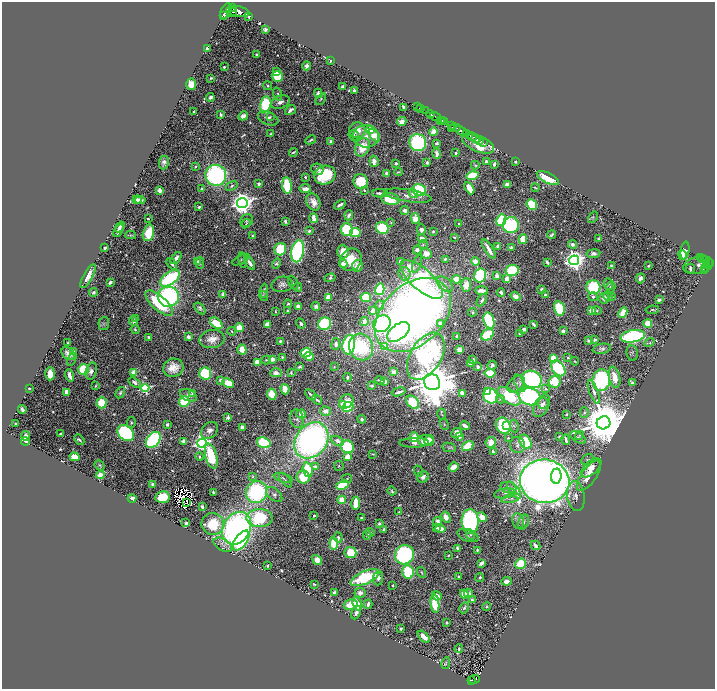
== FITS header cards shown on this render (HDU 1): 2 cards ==
NAXIS1  =                 1425
NAXIS2  =                 1373

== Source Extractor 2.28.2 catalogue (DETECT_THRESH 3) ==
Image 1425 x 1373 px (HDU 1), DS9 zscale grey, zoomed out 1/2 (1 PNG px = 2 x 2 image px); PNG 717 x 691 px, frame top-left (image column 1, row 1373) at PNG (2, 2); each listed source drawn as its Kron ellipse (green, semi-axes under 4 px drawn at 4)
Background 1.01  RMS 0.015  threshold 0.0451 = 3 sigma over >= 5 px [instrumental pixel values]
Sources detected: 865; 47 cannot appear on this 1/2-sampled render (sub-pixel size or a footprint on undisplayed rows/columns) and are neither listed nor drawn; of the other 818, the 500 brightest by FLUX_AUTO listed and drawn (318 fainter detections omitted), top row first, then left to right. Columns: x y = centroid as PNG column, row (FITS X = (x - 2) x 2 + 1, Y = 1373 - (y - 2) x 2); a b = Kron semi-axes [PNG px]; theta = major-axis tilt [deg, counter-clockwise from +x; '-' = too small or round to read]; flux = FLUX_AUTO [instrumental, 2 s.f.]
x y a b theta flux
232 7 3 2 - 320
226 11 8 5 62 2100
238 11 12 5 -11 2500
232 12 5 2 - 410
224 16 4 3 - 310
249 16 3 2 - 6.4
265 30 4 3 - 7.8
207 49 3 3 - 11
256 55 3 2 - 6.8
331 61 3 2 - 3.9
307 66 4 3 - 24
224 67 2 2 - 7.1
276 72 4 3 - 11
277 76 6 5 - 110
211 78 3 2 - 5.7
191 84 6 5 - 60
268 86 4 3 - 4.9
343 87 3 3 - 15
354 91 3 3 - 19
318 93 5 4 - 13
278 94 6 3 -71 6.4
210 97 4 3 - 15
321 99 6 4 53 5.9
280 102 10 6 23 20
266 104 8 5 78 200
417 106 4 1 - 9.1
404 107 4 2 - 17
420 108 2 1 - 21
290 110 6 3 38 12
194 111 3 2 - 5.8
425 111 3 2 - 37
430 114 4 3 - 570
221 115 4 2 - 8.8
243 116 5 4 - 25
270 117 4 3 - 4.3
436 117 5 2 - 330
268 118 11 6 -23 15
442 120 3 1 - 60
440 121 3 1 - 51
444 121 2 1 - 31
402 122 5 4 - 22
452 125 3 1 - 120
455 127 5 3 - 560
452 128 2 1 - 74
357 130 8 8 - 49
370 130 3 3 - 120
461 131 6 2 -29 1300
434 132 4 3 - 100
270 134 3 2 - 5.8
467 134 3 2 - 370
354 135 5 5 - 5.4
374 135 7 4 -54 79
470 135 4 3 - 370
366 136 13 11 -7 37
472 136 2 1 - 200
476 138 3 2 - 230
311 140 5 2 - 5.8
479 140 2 2 - 140
331 142 3 3 - 11
483 142 2 1 - 36
418 143 9 8 - 460
436 143 4 3 - 8.3
478 143 17 8 -24 220
362 147 10 7 65 95
293 152 4 2 - 5.5
436 153 5 3 - 17
456 153 2 2 - 19
374 161 6 4 -84 28
486 161 3 3 - 6
515 161 3 2 - 8.4
427 162 3 3 - 8.7
164 163 7 5 83 16
396 163 3 2 - 7.5
494 164 3 2 - 14
475 165 4 2 - 5.7
195 167 2 2 - 9.8
317 169 6 5 - 15
398 172 4 2 - 4.1
386 173 4 3 - 11
216 175 10 10 - 780
325 175 10 9 - 230
472 176 6 4 15 170
305 177 2 2 - 9.2
548 178 12 5 -25 110
361 182 8 7 - 130
259 184 3 3 - 9.5
507 185 4 3 - 35
232 186 6 4 37 8.3
287 186 8 5 -83 170
202 188 3 2 - 5.6
469 188 6 4 -62 68
535 188 4 2 - 4.9
305 189 6 3 -1 30
159 190 3 3 - 27
364 190 2 2 - 8.5
419 190 7 6 - 310
380 193 8 2 1 14
413 193 5 3 - 14
408 196 24 6 -9 40
390 199 9 6 -13 130
137 200 4 4 - 21
140 200 5 4 - 14
313 202 9 6 -62 33
242 203 5 5 - 4000
340 205 6 2 29 16
532 205 6 5 - 210
199 207 2 2 - 9
405 211 4 4 - 20
349 215 5 3 - 15
593 217 6 4 56 4.7
314 218 5 3 - 50
415 218 5 4 - 56
148 219 3 2 - 6.8
501 220 6 4 66 220
247 221 7 6 - 6.6
285 221 4 2 - 10
391 222 4 3 - 4
246 224 5 4 - 4
459 224 3 3 - 5.1
511 225 8 8 - 400
120 227 6 2 56 11
382 228 6 5 - 300
119 230 7 2 61 14
347 230 6 6 - 340
421 230 5 4 - 14
309 231 4 3 - 7.1
433 231 4 3 - 4.2
355 232 5 4 - 150
148 233 8 5 76 120
131 235 5 3 - 4.9
552 235 4 2 - 7.3
252 236 3 3 - 4.5
454 237 3 2 - 4.1
598 238 2 2 - 5
422 239 4 3 - 30
523 239 5 4 - 110
572 244 4 4 - 14
423 245 5 4 - 6.1
498 246 4 3 - 12
105 248 3 2 - 9.4
511 248 3 3 - 13
280 249 6 6 - 160
489 249 11 3 -58 32
417 250 4 3 - 14
298 251 11 6 78 810
343 251 7 5 -88 59
685 251 9 4 83 54
426 253 6 5 - 40
593 254 7 4 8 16
682 255 5 4 - 31
176 258 7 3 51 19
700 258 2 2 - 37
702 258 2 1 - 82
445 259 3 3 - 7
241 260 9 3 29 4.9
243 260 8 4 -80 5.8
351 260 12 10 52 88
574 260 5 5 - 3200
704 260 2 2 - 120
198 262 4 4 - 8.4
401 262 3 3 - 13
475 262 4 4 - 42
547 262 4 2 - 12
200 263 6 3 -90 4.5
250 263 8 3 -57 24
276 263 5 3 - 6.3
706 263 3 2 - 220
708 263 2 2 - 180
172 264 6 3 -50 10
343 264 4 4 - 31
417 264 9 4 70 8.6
698 265 15 8 12 11
358 266 6 5 - 39
611 266 4 3 - 8.6
648 266 2 2 - 4
706 266 4 2 - 100
705 268 3 1 - 32
690 269 5 2 - 10
512 270 6 5 - 230
705 270 2 1 - 19
405 274 7 6 - 10
480 275 7 6 - 330
88 276 13 4 62 35
497 276 3 3 - 43
170 278 11 6 37 530
330 278 5 4 - 6.4
640 278 5 3 - 29
422 279 26 10 -42 840
456 279 4 4 - 84
507 279 3 3 - 59
110 282 4 3 - 14
293 283 7 3 -63 4.1
282 284 10 7 10 19
445 284 9 6 -41 18
608 284 6 4 -85 5.7
466 285 6 5 - 49
298 287 4 4 - 4.2
593 287 7 7 - 250
611 287 5 4 - 12
380 289 6 4 74 330
541 289 3 3 - 9.2
264 291 7 4 85 12
481 291 6 3 -3 34
93 292 4 3 - 8.9
501 293 4 3 - 22
223 294 4 4 - 17
545 295 3 3 - 12
264 296 5 3 - 4.4
516 296 5 3 - 20
168 297 10 10 - 680
328 297 4 3 - 44
366 297 5 4 - 190
593 297 5 4 - 7.8
608 297 5 4 - 5.5
612 297 3 3 - 7.2
604 298 5 5 - 22
482 300 7 3 57 12
659 300 4 3 - 9.3
159 303 17 7 -41 180
288 304 4 3 - 5.8
380 305 4 4 - 5.7
298 306 4 3 - 22
316 306 4 4 - 18
200 308 7 4 -51 11
559 308 7 5 -76 180
592 310 4 3 - 48
652 310 7 3 7 4.1
275 311 3 2 - 3.9
288 311 3 3 - 6
373 311 3 3 - 46
597 311 4 4 - 5
472 312 4 4 - 6.2
623 313 5 4 - 82
413 315 44 30 43 3700
135 318 2 2 - 13
133 321 4 4 - 10
489 321 8 5 -73 360
364 322 4 3 - 21
216 323 7 4 -40 92
301 323 5 3 - 11
441 323 3 3 - 15
104 324 6 5 - 7.8
267 324 4 3 - 25
325 324 6 6 - 350
382 324 9 8 - 460
533 324 4 2 - 9.3
648 324 4 4 - 73
239 328 4 3 - 89
135 329 4 4 - 5.3
524 329 4 3 - 17
232 331 4 3 - 4.7
563 331 3 3 - 13
398 332 13 7 37 510
520 333 4 3 - 11
488 335 7 5 37 200
457 336 3 3 - 8.5
633 336 12 6 10 630
149 337 3 3 - 9.2
188 337 3 3 - 17
212 339 13 9 10 36
588 340 4 3 - 7.3
595 340 3 2 - 9
280 341 3 3 - 7.4
68 343 2 2 - 3.9
650 343 5 4 - 5.1
336 344 6 4 81 17
349 345 10 6 80 700
361 347 13 12 - 260
385 347 4 3 - 48
242 349 5 4 - 53
602 349 9 5 10 14
460 350 4 3 - 51
74 351 2 2 - 4.3
306 353 5 4 - 140
632 353 8 5 -80 7
68 354 8 5 -42 24
309 356 4 4 - 71
426 356 26 15 58 610
282 357 3 3 - 6.3
568 358 3 3 - 4.8
72 359 7 3 65 4.3
273 359 3 3 - 32
473 359 4 3 - 11
553 359 4 4 - 110
266 360 5 3 - 5.2
575 361 4 3 - 4.3
257 362 4 3 - 69
471 364 4 3 - 18
492 365 5 4 - 12
299 367 4 3 - 8.6
334 367 4 3 - 4.8
478 367 3 3 - 18
173 368 10 9 - 45
558 368 8 6 -55 320
84 369 5 5 - 180
91 371 9 5 74 20
134 372 3 3 - 47
393 372 4 3 - 17
276 373 6 4 -1 20
291 373 3 2 - 5.9
490 373 5 4 - 120
50 374 6 4 88 56
205 374 6 6 - 250
69 375 6 3 -75 26
348 377 4 2 - 6.8
615 377 11 5 -77 45
532 379 10 8 -26 740
221 380 3 2 - 20
380 380 5 2 - 4.6
601 380 11 8 87 620
385 381 3 3 - 19
135 382 7 4 -33 16
432 382 8 7 - 24000
555 382 6 6 - 110
228 383 6 4 -28 73
519 383 9 4 -65 9.3
632 383 4 3 - 8.3
516 384 10 6 45 16
95 386 4 2 - 4.7
372 386 4 2 - 5.3
29 388 2 2 - 4.5
145 388 4 4 - 480
285 389 5 3 - 62
546 389 3 3 - 7.2
487 391 4 3 - 44
67 392 4 4 - 23
398 392 7 3 17 11
594 392 12 4 -70 15
120 393 6 4 57 8.4
193 393 4 3 - 5.5
462 393 4 4 - 30
272 394 5 4 - 100
310 394 6 2 -42 9.9
188 395 9 5 -25 16
490 396 8 7 - 480
509 396 13 7 -32 210
530 397 11 8 -16 590
501 399 4 3 - 4.1
317 400 5 2 - 11
184 401 5 5 - 180
346 401 8 6 35 35
412 402 7 5 -50 200
102 403 5 5 - 130
543 403 6 5 - 8.5
342 405 3 3 - 87
542 406 12 7 62 20
348 407 6 4 24 190
22 409 4 3 - 17
326 411 5 4 - 27
584 413 5 4 - 7.8
301 414 5 4 - 25
442 414 6 3 -75 4.4
566 414 3 2 - 4.2
228 418 3 2 - 54
297 419 9 7 -81 10
362 419 4 3 - 8.1
131 422 5 4 - 6.4
604 423 7 6 - 30000
16 424 2 2 - 8.5
167 424 3 3 - 8.3
444 424 6 4 -68 4.4
506 425 3 2 - 31
465 426 5 2 - 18
503 426 8 7 - 320
514 426 6 4 -80 5.5
242 427 3 3 - 30
210 430 9 7 45 25
126 433 9 7 -43 510
457 433 5 5 - 26
61 434 3 2 - 23
579 435 5 4 - 4.1
26 436 5 4 - 15
459 436 4 3 - 41
559 436 3 2 - 5.2
414 437 5 4 - 73
508 438 3 3 - 4
578 438 8 5 -32 6.2
79 440 6 3 -45 8.8
153 440 9 6 52 540
311 440 19 15 51 1600
429 440 5 4 - 48
566 440 5 2 - 8.8
25 441 4 3 - 24
184 441 4 4 - 21
338 441 7 4 -28 16
426 441 8 5 -4 88
491 442 5 5 - 36
525 442 7 5 -59 170
202 443 4 4 - 1600
264 443 7 5 -19 280
414 443 15 5 0 16
517 445 8 7 - 13
468 446 6 4 32 89
347 447 7 6 - 240
449 447 7 4 -12 5.7
493 451 3 3 - 7.8
373 454 3 2 - 4
211 456 13 5 -75 220
75 457 5 3 - 80
199 457 4 3 - 5.2
347 457 4 3 - 80
587 460 6 5 - 6.4
100 465 5 3 - 6.5
315 466 3 2 - 15
339 466 5 5 - 5.3
454 467 5 3 - 67
591 468 12 6 41 37
308 470 7 5 -75 140
418 471 6 3 -71 3.9
100 475 4 3 - 67
253 476 4 3 - 3.8
556 476 7 5 85 280
589 476 18 7 55 48
303 477 6 6 - 90
423 477 6 5 - 15
283 478 10 4 -17 7.7
347 479 5 4 - 4.7
285 480 9 3 -51 5.6
545 481 25 21 -7 6600
153 484 3 2 - 11
343 485 6 4 23 260
508 487 8 5 -10 13
514 490 10 4 -55 15
392 491 4 3 - 4.9
256 492 11 10 - 460
214 493 3 2 - 12
505 493 11 5 7 14
274 495 9 5 -41 12
576 496 15 9 -82 21
162 497 7 6 - 130
132 498 4 3 - 49
511 498 10 4 14 14
342 500 4 4 - 53
187 503 3 1 - 4.1
356 503 7 3 88 130
202 507 3 2 - 14
399 512 3 3 - 3.9
314 516 2 2 - 18
446 517 6 4 -60 35
482 517 5 4 - 44
260 518 13 9 0 350
361 518 2 2 - 7.4
437 521 4 4 - 22
470 521 12 8 -87 630
518 521 8 6 -81 12
523 522 8 5 64 11
186 523 3 3 - 6.9
379 523 4 3 - 8
213 524 11 11 - 240
237 528 17 13 58 1100
437 528 3 3 - 5.6
440 528 5 4 - 39
384 529 3 2 - 11
370 532 4 3 - 9.7
367 535 4 3 - 9.2
470 535 5 4 - 5.1
468 536 11 5 -21 11
338 537 5 3 - 10
241 541 11 6 54 470
334 543 6 4 -84 130
223 545 10 6 -28 11
536 545 5 3 - 15
458 549 3 2 - 16
477 550 3 3 - 6.2
350 552 6 5 - 150
404 555 10 9 - 540
448 555 3 2 - 5
317 560 5 4 - 35
481 563 4 3 - 25
521 564 5 5 - 150
268 566 3 2 - 4.9
408 572 7 6 - 220
422 573 6 3 -62 5.4
459 576 2 2 - 8
365 578 15 6 23 250
378 578 7 5 83 14
480 578 4 2 - 6.7
507 581 5 3 - 27
314 584 3 2 - 3.9
393 585 3 3 - 5.1
334 592 4 3 - 9.6
360 593 6 5 - 15
468 593 4 3 - 15
464 594 4 4 - 68
437 596 5 3 - 48
472 600 4 3 - 11
351 604 7 5 16 63
357 604 7 3 -68 55
368 604 4 2 - 11
435 604 9 4 -84 240
486 606 4 3 - 4.6
464 608 6 4 62 8.4
356 612 7 3 65 14
447 623 2 2 - 6.6
401 629 3 2 - 6.1
424 637 7 4 -45 37
459 649 4 2 - 7.6
446 663 6 3 79 4.1
475 679 5 3 - 130
471 680 4 2 - 63
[318 fainter detections neither listed nor drawn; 47 sub-pixel or undisplayed-footprint detections neither listed nor drawn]